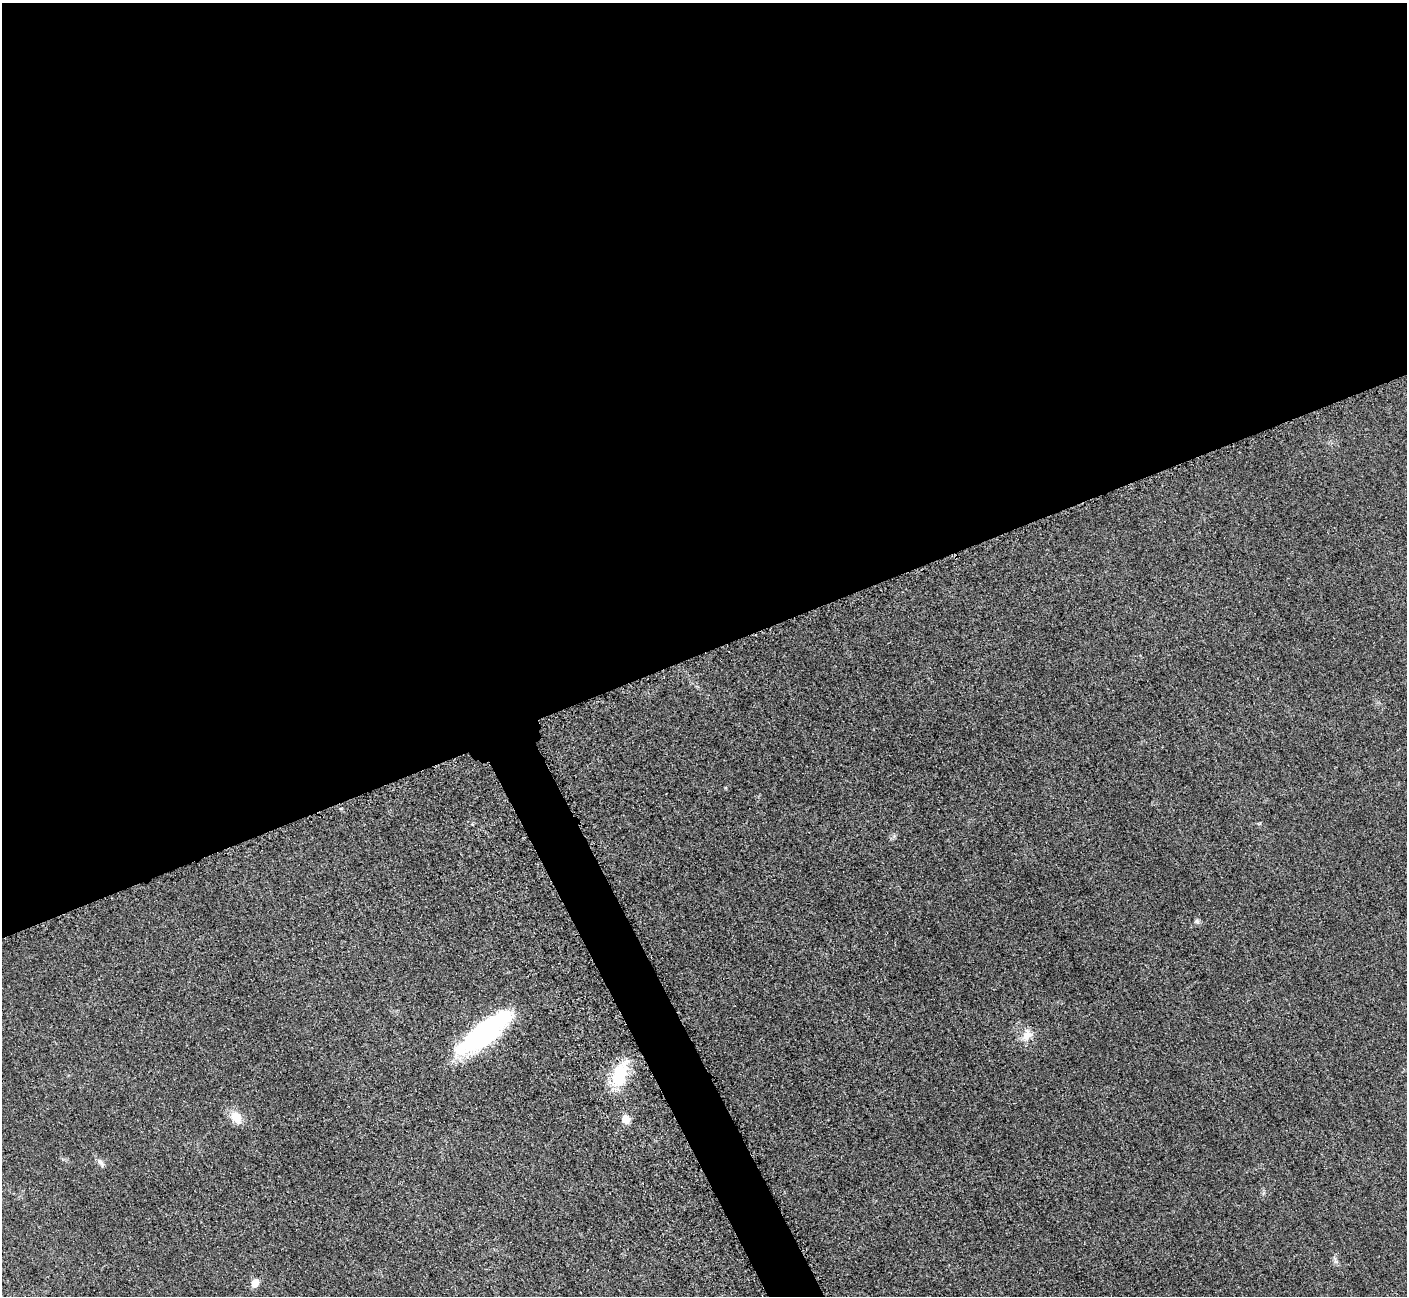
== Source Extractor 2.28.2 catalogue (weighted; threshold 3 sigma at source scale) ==
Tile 2 of 4 x 4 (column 2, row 1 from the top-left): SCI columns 1470-2874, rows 4079-5372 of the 5705 x 5671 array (HDU 1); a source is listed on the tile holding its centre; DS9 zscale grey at full resolution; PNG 1409 x 1298 px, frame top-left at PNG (2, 3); no overlay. Shown black and unused: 52% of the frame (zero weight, under 3 of 5 exposures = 4% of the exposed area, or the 3 px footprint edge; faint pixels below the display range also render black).
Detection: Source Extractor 2.28.2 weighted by HDU 2 'WHT'; one run over the whole footprint, this tile lists its part. Background 0.0196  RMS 0.0051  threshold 0.0227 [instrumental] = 3 sigma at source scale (4.5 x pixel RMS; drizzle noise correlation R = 1.50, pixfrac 1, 0.05/0.05 arcsec/px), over >= 5 px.
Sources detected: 10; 1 inside a brighter object's white glare — not listed; the other 9 listed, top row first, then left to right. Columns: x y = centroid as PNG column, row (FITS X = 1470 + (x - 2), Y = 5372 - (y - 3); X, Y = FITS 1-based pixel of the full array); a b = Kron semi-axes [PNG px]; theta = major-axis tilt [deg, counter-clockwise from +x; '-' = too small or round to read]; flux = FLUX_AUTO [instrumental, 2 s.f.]
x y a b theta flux
1197 921 7 5 13 1.1
483 1033 59 21 37 79
1027 1035 18 13 49 6.2
620 1074 37 18 71 21
236 1117 17 13 -55 6.8
625 1119 7 6 - 9.1
101 1163 14 6 -54 2
1335 1260 13 4 -67 1.3
255 1283 10 8 57 3.9